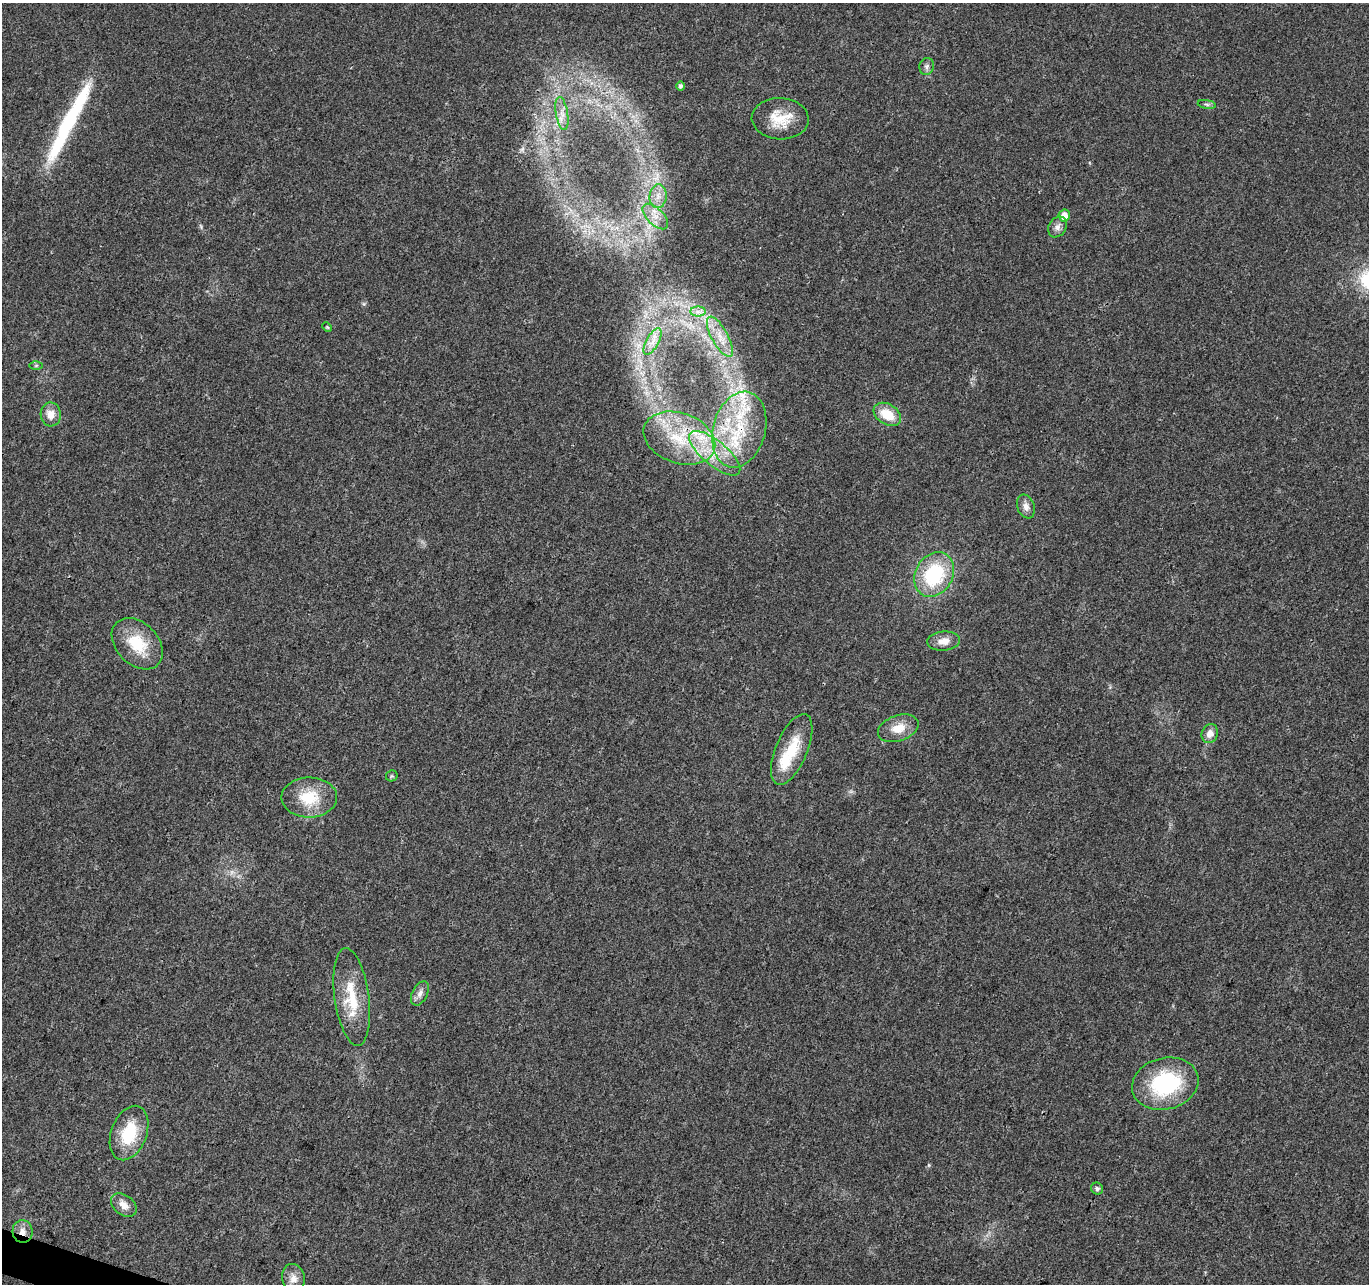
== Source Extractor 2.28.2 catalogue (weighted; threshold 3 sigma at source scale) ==
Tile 7 of 4 x 4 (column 3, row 2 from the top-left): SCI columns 2734-4100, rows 2778-4059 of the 5476 x 5619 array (HDU 1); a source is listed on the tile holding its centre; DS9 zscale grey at full resolution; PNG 1371 x 1286 px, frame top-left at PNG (2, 3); each listed source drawn as its Kron ellipse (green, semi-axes under 4 px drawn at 4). Shown black and unused: <1% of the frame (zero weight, under 3 of 4 exposures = <1% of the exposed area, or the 3 px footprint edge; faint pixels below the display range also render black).
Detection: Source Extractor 2.28.2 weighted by HDU 2 'WHT'; one run over the whole footprint, this tile lists its part. Background 0.0267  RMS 0.0031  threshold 0.0138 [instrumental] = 3 sigma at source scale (4.5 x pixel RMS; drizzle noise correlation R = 1.50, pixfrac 1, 0.0396/0.0396 arcsec/px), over >= 5 px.
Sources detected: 42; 1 too faint to see at this stretch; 1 long thin detection or spike segment (spike, bleed or trail) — neither listed nor drawn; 4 inside a brighter listed object's ellipse — not listed separately; the other 36 listed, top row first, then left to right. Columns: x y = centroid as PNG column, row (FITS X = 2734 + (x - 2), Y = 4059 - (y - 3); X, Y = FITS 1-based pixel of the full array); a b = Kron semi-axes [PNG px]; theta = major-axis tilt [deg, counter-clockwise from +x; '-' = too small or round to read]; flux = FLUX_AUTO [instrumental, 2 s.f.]
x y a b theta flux
927 66 9 7 76 0.99
681 86 4 4 - 0.85
1207 104 9 4 -9 0.69
562 114 16 6 -81 2.6
780 119 28 20 -3 8.6
658 196 12 8 84 2.5
1064 215 6 5 - 2.8
655 216 16 8 -45 3.2
1057 227 11 8 58 1.5
698 312 8 5 0 1.2
327 327 5 4 - 0.32
720 337 22 8 -61 4.8
653 341 15 6 61 2.6
36 365 6 4 1 0.47
51 414 12 10 -87 3.1
887 414 15 10 -32 6.9
739 430 39 26 75 25
679 438 37 25 -20 22
715 453 31 12 -40 10
1026 506 12 8 -69 1.9
934 575 23 18 59 23
944 641 16 9 5 3.2
137 644 29 21 -45 12
898 728 21 13 19 4.9
1210 733 10 8 67 2.4
792 749 38 16 67 11
392 776 6 5 - 0.51
309 797 28 20 1 11
420 993 13 7 63 1.7
352 997 49 17 -82 13
1165 1084 34 25 15 29
129 1133 28 18 70 13
1097 1189 6 5 - 0.7
124 1205 14 10 -37 2.7
23 1231 11 10 - 2.5
293 1278 14 11 -77 2.6
Overlapping masked pixels (flux is a lower limit): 3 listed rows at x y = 739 430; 679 438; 23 1231
Unlisted compact peaks at least as high as the median listed source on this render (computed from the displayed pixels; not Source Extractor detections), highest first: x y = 929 1165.